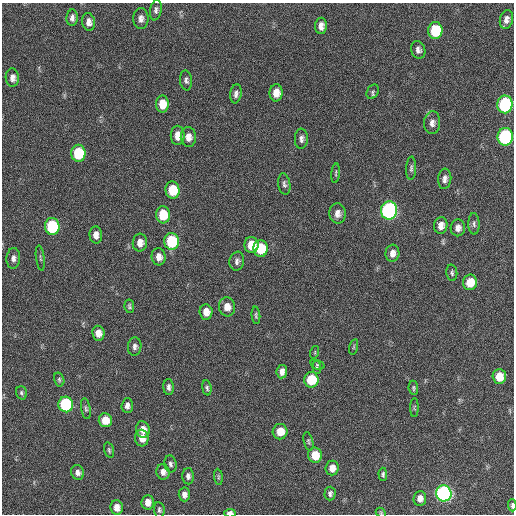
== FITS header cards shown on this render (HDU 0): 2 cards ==
NAXIS1  =                  512 / Axis length
NAXIS2  =                  512 / Axis length

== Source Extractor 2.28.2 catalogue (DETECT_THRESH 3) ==
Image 512 x 512 px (HDU 0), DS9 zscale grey, 1 PNG px = 1 image px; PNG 516 x 516 px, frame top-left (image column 1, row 512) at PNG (2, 3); each listed source drawn as its Kron ellipse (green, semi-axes under 4 px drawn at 4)
Background 20.4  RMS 5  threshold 15.1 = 3 sigma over >= 5 px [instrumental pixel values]
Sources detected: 91; all 91 listed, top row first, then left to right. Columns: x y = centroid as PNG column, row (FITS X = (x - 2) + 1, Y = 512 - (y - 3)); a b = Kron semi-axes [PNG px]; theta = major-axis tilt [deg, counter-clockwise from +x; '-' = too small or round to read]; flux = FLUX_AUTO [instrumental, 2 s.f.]
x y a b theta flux
156 10 10 6 80 1200
72 18 8 5 87 1400
141 19 10 7 89 1700
506 19 9 6 79 1800
89 22 9 6 -81 2100
321 26 8 6 88 2300
435 30 8 7 - 19000
418 50 9 7 -73 1400
12 78 9 6 -87 1900
186 80 10 6 -84 1100
373 92 8 5 59 770
276 93 8 6 89 3600
236 94 9 5 82 1300
162 104 8 6 90 5600
505 104 9 7 83 51000
432 123 11 8 87 1900
178 135 10 7 90 3600
188 137 10 7 -87 2700
505 137 9 7 81 56000
301 139 10 6 87 1400
78 153 8 7 - 17000
411 168 11 5 87 910
336 173 9 3 85 550
445 179 10 6 85 1500
284 184 11 6 -81 1100
172 190 8 7 - 10000
389 210 9 8 - 99000
337 213 10 8 -87 2200
163 215 8 7 - 10000
474 224 10 5 -88 990
441 225 8 6 79 2300
52 226 8 7 - 31000
458 228 8 7 - 1900
96 235 8 6 -85 2100
171 241 8 7 - 23000
140 242 9 7 85 2800
251 245 8 7 - 6400
261 248 8 7 - 13000
392 253 8 7 - 2200
159 257 8 7 - 2400
13 258 10 7 86 1500
40 258 12 3 -82 480
237 261 9 7 80 1300
452 273 8 5 -85 800
470 282 8 7 - 6600
129 306 7 5 -80 660
227 307 9 8 - 3300
206 312 7 6 - 3300
256 315 9 4 -85 680
98 333 7 6 - 2800
135 347 9 6 82 1300
354 347 8 3 77 470
315 352 6 4 72 410
317 365 7 4 -19 570
317 367 6 4 -84 520
282 372 7 5 83 2100
499 376 7 6 - 5600
59 379 7 5 -75 610
311 380 8 7 - 12000
169 387 8 5 -86 1200
207 388 7 4 -85 750
413 388 7 4 -84 570
21 393 7 5 -71 700
66 404 8 7 - 40000
127 406 7 5 87 1600
414 407 9 4 89 450
86 409 10 4 -80 770
105 420 7 6 - 5300
143 429 8 7 - 3300
280 432 8 7 - 4900
142 438 8 7 - 3600
308 441 9 4 -76 650
109 450 8 4 -75 630
315 455 7 7 - 7200
170 464 8 6 -82 1000
332 468 7 6 - 3000
78 472 7 6 - 1600
163 472 8 6 -77 1900
383 474 7 4 -87 720
188 476 8 5 -88 1200
218 477 8 4 -82 590
330 493 7 5 88 1000
444 493 8 7 - 120000
184 494 7 5 -88 1700
420 499 7 6 - 2100
148 502 7 6 - 2900
512 505 6 3 -89 790
117 507 7 6 - 2900
159 510 8 5 -84 750
230 513 6 3 4 1800
381 513 6 4 -43 400
At the frame edge (FLAGS 8, measured only in part): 3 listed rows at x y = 512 505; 230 513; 381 513